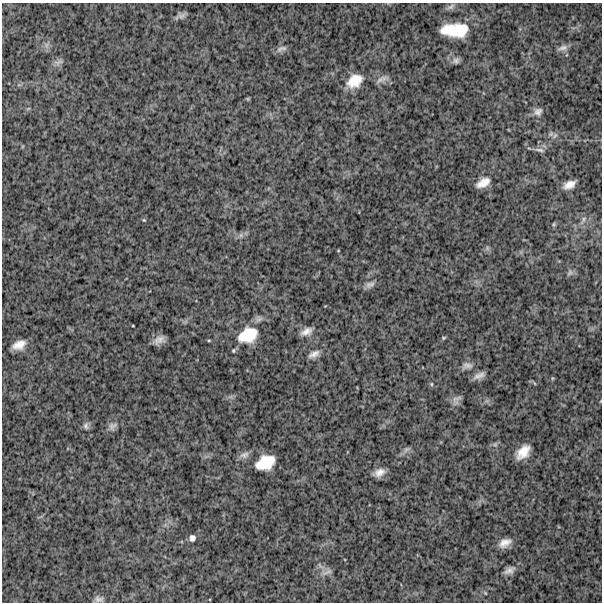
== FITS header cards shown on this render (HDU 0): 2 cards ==
NAXIS1  =                  600
NAXIS2  =                  600

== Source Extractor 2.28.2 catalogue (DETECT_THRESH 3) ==
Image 600 x 600 px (HDU 0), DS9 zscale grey, 1 PNG px = 1 image px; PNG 604 x 604 px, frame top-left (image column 1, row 600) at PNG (2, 3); no overlay
Background 1460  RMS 240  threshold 730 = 3 sigma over >= 5 px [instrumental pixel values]
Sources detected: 46; all 46 listed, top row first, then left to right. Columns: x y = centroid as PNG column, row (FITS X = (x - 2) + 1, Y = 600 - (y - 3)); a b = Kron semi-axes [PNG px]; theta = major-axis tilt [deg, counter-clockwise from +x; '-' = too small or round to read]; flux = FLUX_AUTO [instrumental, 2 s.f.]
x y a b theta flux
451 7 12 6 28 58000
181 15 11 8 11 65000
455 30 25 12 0 650000
46 45 7 5 90 49000
282 48 16 6 16 60000
563 48 15 7 12 81000
456 61 9 8 - 58000
58 62 14 6 16 63000
380 80 13 8 32 89000
355 81 19 13 34 330000
248 99 6 4 -72 17000
538 112 12 11 - 97000
555 136 10 5 47 52000
540 150 15 5 -11 63000
483 183 15 8 29 180000
569 185 12 7 25 140000
144 220 5 4 - 18000
583 220 14 5 58 72000
554 224 6 4 71 23000
241 235 7 5 46 44000
487 248 7 4 -72 31000
570 273 9 7 52 48000
370 284 13 7 24 77000
306 331 13 7 24 120000
248 335 24 17 26 550000
443 338 6 4 2 19000
159 340 11 7 23 110000
19 345 13 8 25 180000
314 354 15 7 26 98000
467 365 15 9 4 96000
479 375 15 7 21 99000
431 384 5 5 - 22000
456 400 14 8 49 80000
86 426 10 7 -88 54000
112 426 14 9 36 81000
495 445 7 4 1 33000
406 449 9 6 38 50000
523 452 15 9 49 250000
244 455 13 8 17 79000
265 462 18 12 24 450000
379 472 13 8 25 130000
192 538 9 7 74 66000
505 543 14 9 28 140000
509 570 14 8 28 92000
327 572 17 6 23 73000
99 599 12 7 -4 68000